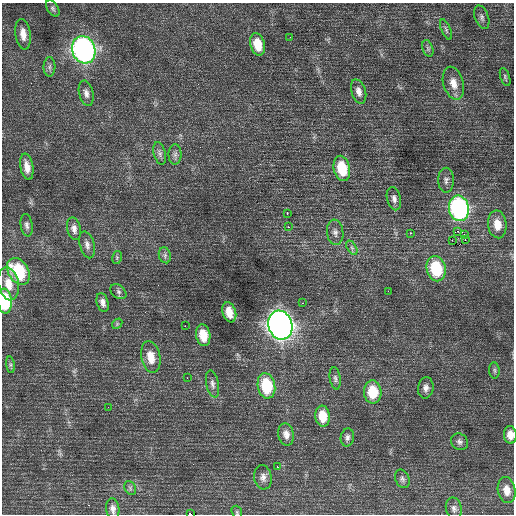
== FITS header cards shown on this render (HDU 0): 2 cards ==
NAXIS1  =                  512 / Axis length
NAXIS2  =                  512 / Axis length

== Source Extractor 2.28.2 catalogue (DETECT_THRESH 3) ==
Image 512 x 512 px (HDU 0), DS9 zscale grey, 1 PNG px = 1 image px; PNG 516 x 516 px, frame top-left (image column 1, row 512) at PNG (2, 3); each listed source drawn as its Kron ellipse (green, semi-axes under 4 px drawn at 4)
Background 0.594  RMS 0.75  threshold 2.25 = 3 sigma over >= 5 px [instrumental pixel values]
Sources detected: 73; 1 with non-positive FLUX_AUTO (blend fragments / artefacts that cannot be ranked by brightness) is neither listed nor drawn; the other 72 listed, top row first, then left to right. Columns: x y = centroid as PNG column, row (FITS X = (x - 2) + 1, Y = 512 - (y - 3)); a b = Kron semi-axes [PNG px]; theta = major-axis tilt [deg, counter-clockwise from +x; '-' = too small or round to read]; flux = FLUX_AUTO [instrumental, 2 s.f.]
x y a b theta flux
53 9 9 5 -55 110
482 17 12 7 -70 200
446 30 11 4 -67 120
23 34 15 7 -81 460
290 37 3 2 - 47
257 44 11 7 -76 940
428 48 8 5 -71 120
84 50 14 11 -72 18000
49 67 10 6 89 160
505 77 9 4 -72 91
453 83 17 10 -74 550
359 91 12 7 -72 300
86 93 13 7 -77 250
160 153 11 6 -75 170
175 154 10 6 89 170
27 167 13 6 -80 430
342 168 13 8 -76 1600
446 180 12 8 89 220
394 199 12 7 -76 220
459 208 13 10 -79 11000
287 213 3 2 - 280
497 224 14 9 -84 710
27 225 11 6 -82 170
288 227 2 2 - 260
74 229 11 7 -77 250
458 231 3 2 - 210
335 232 13 8 -83 240
410 233 3 2 - 150
465 235 3 2 - 250
465 239 3 2 - 56
452 240 3 2 - 69
87 245 14 7 -74 260
352 248 8 4 -59 120
165 255 8 6 -73 140
117 257 7 4 79 73
436 269 13 9 -78 2500
18 271 14 10 -58 2900
8 284 17 10 -77 730
388 291 2 2 - 260
118 292 9 6 -40 120
5 301 12 7 -84 2800
103 302 10 5 -74 220
302 303 3 2 - 41
229 312 10 6 -71 640
117 324 6 4 48 71
280 325 15 12 -73 37000
185 326 2 2 - 300
203 335 11 7 -80 840
151 357 16 9 -79 790
10 365 8 4 -82 87
494 370 8 5 -84 110
187 378 2 2 - 28
335 378 11 5 -82 140
212 384 13 6 -78 200
266 386 13 8 -80 2400
426 388 11 7 82 250
373 392 11 9 -87 1500
108 407 2 2 - 21
323 416 10 7 -85 960
286 434 11 8 -77 320
510 435 9 6 -84 410
347 437 9 6 80 160
459 442 9 7 -38 160
277 467 3 2 - 68
263 477 12 9 -82 290
402 479 10 7 -66 150
130 488 7 5 -61 110
507 490 13 9 -80 520
113 509 10 6 -81 240
454 509 11 8 -77 210
237 512 7 5 -70 82
190 514 4 2 - 6200
At the frame edge (FLAGS 8, measured only in part): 4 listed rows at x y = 5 301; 510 435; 237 512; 190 514
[1 non-positive-flux detection neither listed nor drawn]